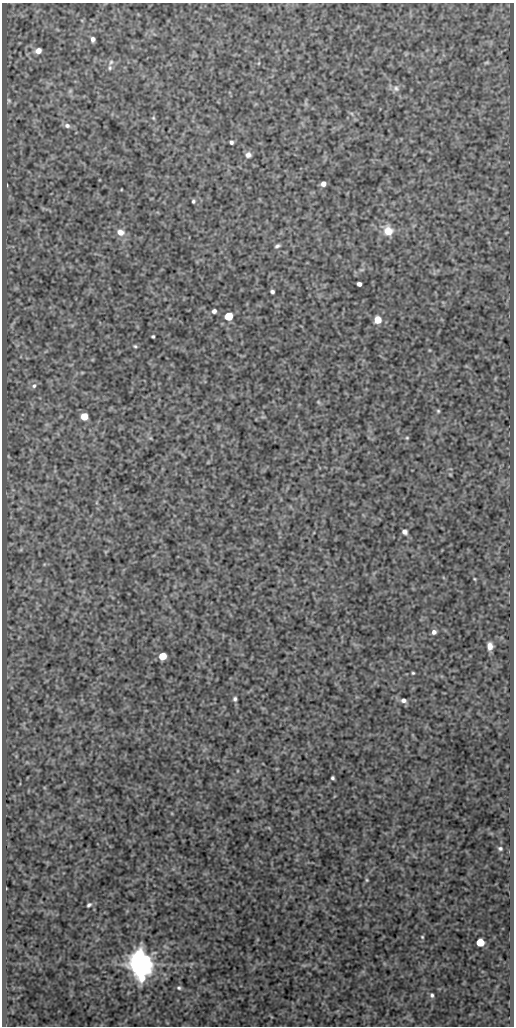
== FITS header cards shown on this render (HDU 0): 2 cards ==
NAXIS1  =                  512
NAXIS2  =                 1024

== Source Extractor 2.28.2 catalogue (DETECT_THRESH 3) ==
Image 512 x 1024 px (HDU 0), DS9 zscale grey, 1 PNG px = 1 image px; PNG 516 x 1028 px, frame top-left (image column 1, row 1024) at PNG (2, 3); no overlay
Background 418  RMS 0.89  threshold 2.68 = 3 sigma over >= 5 px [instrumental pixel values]
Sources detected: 50; all 50 listed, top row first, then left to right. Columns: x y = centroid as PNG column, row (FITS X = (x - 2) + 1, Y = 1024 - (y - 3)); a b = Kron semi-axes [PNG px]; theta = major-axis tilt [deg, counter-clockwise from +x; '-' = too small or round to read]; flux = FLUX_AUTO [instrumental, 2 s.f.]
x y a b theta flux
93 39 5 4 - 200
38 51 5 5 - 430
111 62 7 5 62 140
487 62 5 3 - 74
259 63 5 3 - 46
110 68 7 6 - 120
396 88 9 8 - 240
70 91 7 4 45 100
9 100 6 5 - 91
153 118 5 4 - 66
67 126 8 6 -16 200
231 142 4 4 - 130
248 155 7 7 - 240
323 184 5 4 - 250
193 201 4 3 - 94
388 231 11 10 - 850
120 232 10 8 -28 460
277 246 6 4 26 130
359 284 4 4 - 210
272 292 4 4 - 140
214 311 4 4 - 180
229 316 5 5 - 2300
378 320 5 5 - 1200
153 336 3 3 - 81
135 346 5 4 - 83
82 372 5 3 - 58
34 386 7 6 - 170
318 402 5 5 - 70
438 411 5 5 - 81
84 416 5 5 - 1200
150 438 6 4 -33 74
407 438 4 4 - 63
450 474 5 3 - 47
405 532 5 4 - 210
475 579 5 3 - 52
434 632 5 5 - 190
490 646 7 5 -88 340
163 656 6 5 - 1400
413 673 3 3 - 62
235 699 6 4 76 130
403 700 7 5 -14 220
332 778 3 3 - 100
500 848 6 5 - 120
367 880 4 4 - 66
89 905 5 4 - 110
422 937 4 3 - 57
480 942 5 5 - 1800
141 964 10 7 -65 130000
179 988 6 4 -12 100
432 995 6 5 - 110